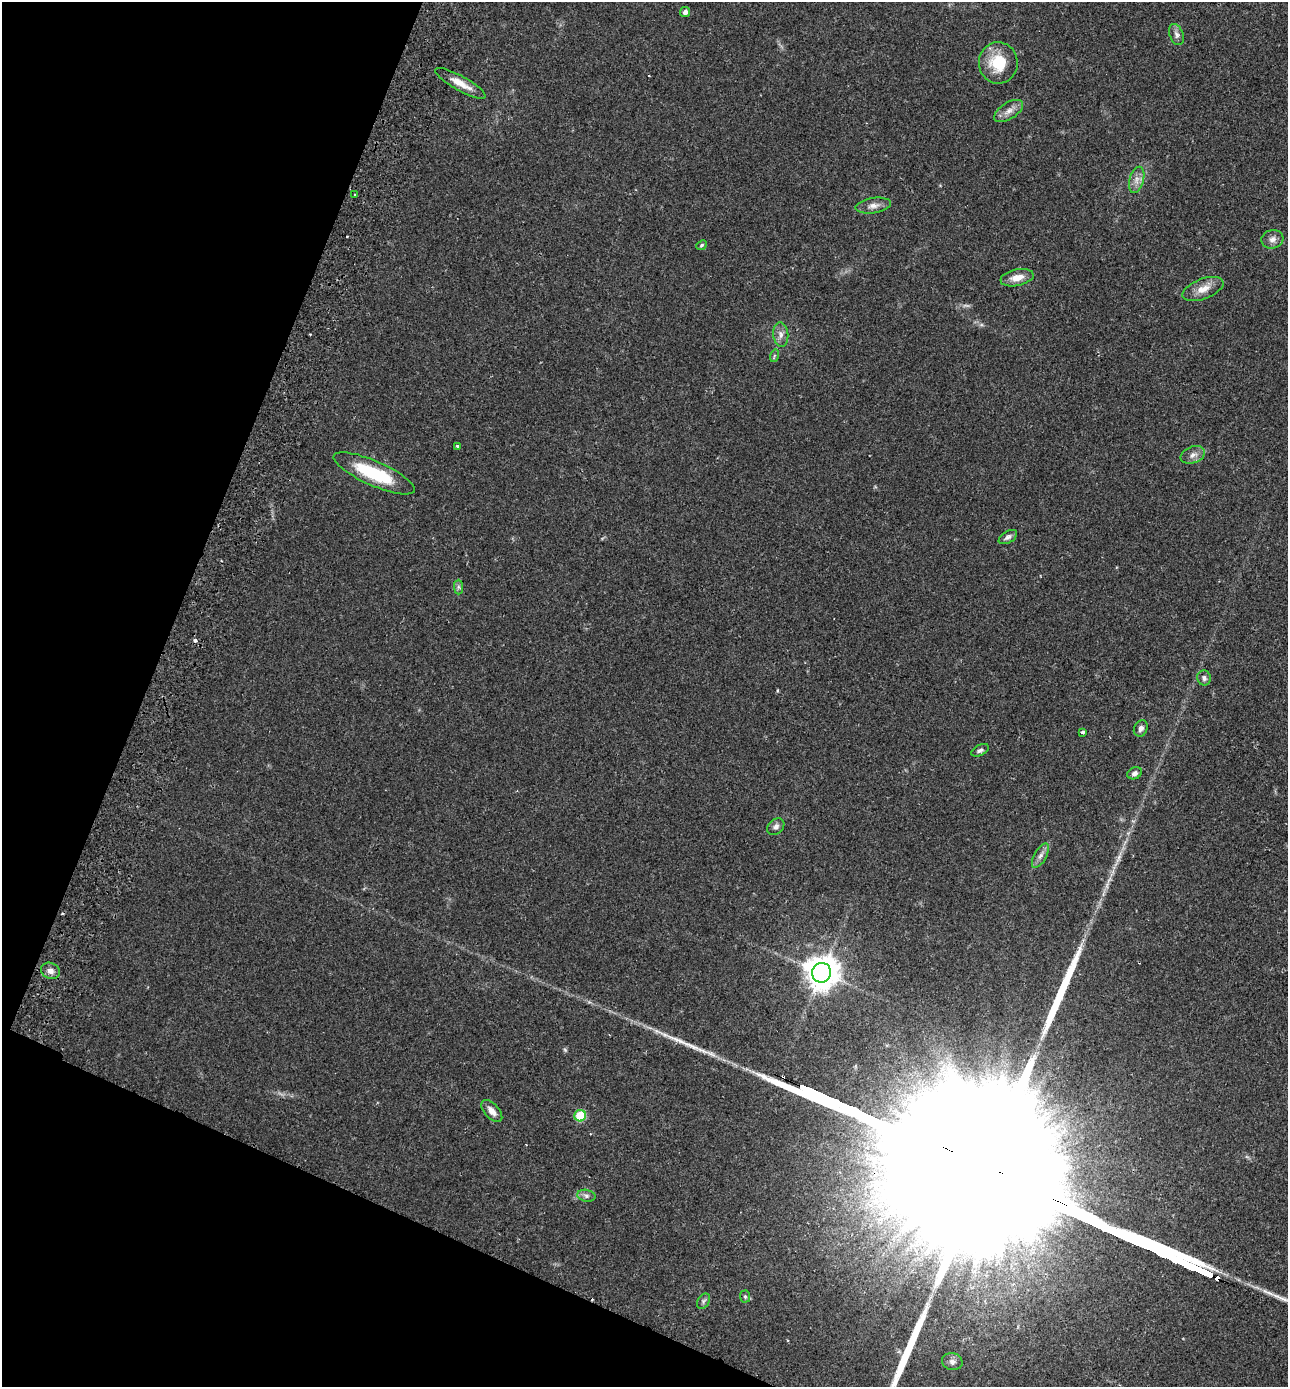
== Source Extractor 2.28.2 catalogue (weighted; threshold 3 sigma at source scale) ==
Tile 9 of 4 x 4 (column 1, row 3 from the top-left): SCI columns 195-1480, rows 1415-2799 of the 5665 x 5596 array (HDU 1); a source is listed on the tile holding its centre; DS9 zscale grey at full resolution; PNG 1290 x 1389 px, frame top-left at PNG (2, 2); each listed source drawn as its Kron ellipse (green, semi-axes under 4 px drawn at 4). Shown black and unused: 20% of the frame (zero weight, under 2 of 3 exposures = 3% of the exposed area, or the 3 px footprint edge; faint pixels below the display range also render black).
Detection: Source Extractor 2.28.2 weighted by HDU 2 'WHT'; one run over the whole footprint, this tile lists its part. Background 0.12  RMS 0.0084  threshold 0.0378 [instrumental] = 3 sigma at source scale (4.5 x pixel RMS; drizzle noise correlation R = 1.50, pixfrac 1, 0.05/0.05 arcsec/px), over >= 5 px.
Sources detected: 40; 1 too faint to see at this stretch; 2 cosmic-ray / hot-pixel residue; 3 long thin detections or spike segments (spike, bleed or trail) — neither listed nor drawn; the other 34 listed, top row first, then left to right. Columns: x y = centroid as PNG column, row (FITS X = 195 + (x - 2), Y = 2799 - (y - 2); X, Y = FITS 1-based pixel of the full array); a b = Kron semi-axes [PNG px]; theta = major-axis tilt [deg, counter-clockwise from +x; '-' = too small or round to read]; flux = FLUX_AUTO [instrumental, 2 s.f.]
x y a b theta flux
685 12 5 4 - 3.6
1176 35 11 6 -69 3.2
998 63 21 19 -89 28
460 83 28 7 -29 11
1009 111 16 8 32 6.1
1137 180 13 7 74 5.3
354 194 2 2 - 0.94
873 206 18 7 8 5.7
1272 239 11 9 14 4.6
701 245 6 4 41 1.3
1017 278 17 8 11 9.1
1203 289 21 10 21 10
781 335 12 7 -83 4.6
774 356 6 4 72 1.3
457 446 3 3 - 1.8
1193 455 12 8 21 4.9
374 473 44 12 -24 49
1008 537 10 6 30 2.8
458 587 7 4 -89 1.9
1204 678 7 7 - 2.8
1141 728 8 6 64 3.2
1082 732 4 3 - 2
980 750 9 5 27 2.5
1135 773 7 5 26 2.8
776 827 9 7 42 3.1
1040 856 13 6 60 4
50 971 10 8 -25 4.6
822 973 10 9 - 1600
492 1111 13 7 -48 6.1
580 1116 6 5 - 36
586 1196 9 6 -11 2.8
745 1297 6 5 - 1.4
703 1301 8 6 59 2.2
952 1362 10 8 -14 3.6